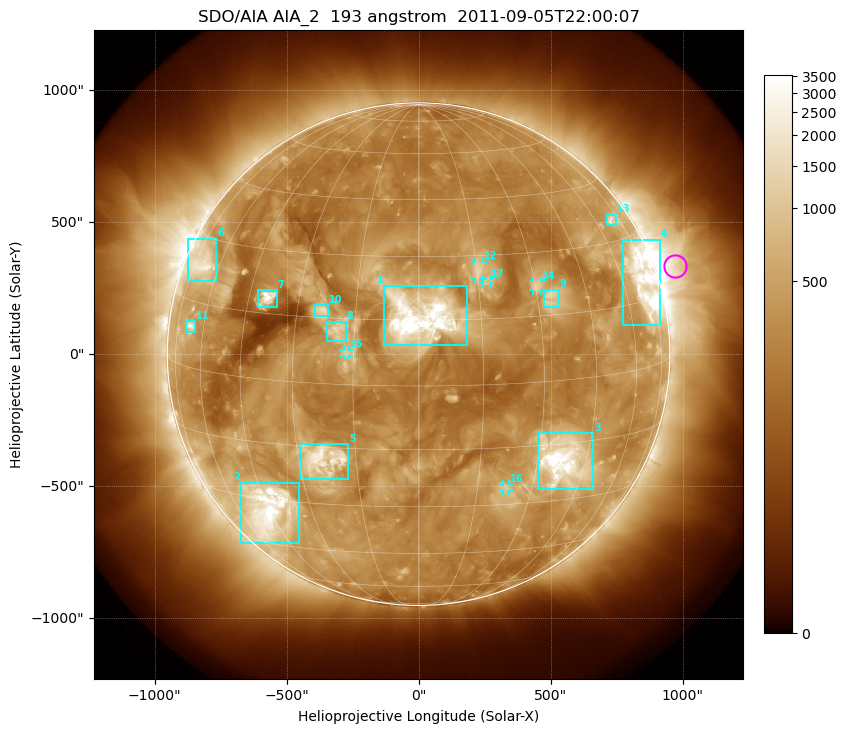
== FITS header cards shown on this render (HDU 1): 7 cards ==
TELESCOP= 'SDO/AIA'
INSTRUME= 'AIA_2'
WAVELNTH=                  193
WAVEUNIT= 'angstrom'
DATE-OBS= '2011-09-05T22:00:07.84'
CTYPE1  = 'HPLN-TAN'
CTYPE2  = 'HPLT-TAN'

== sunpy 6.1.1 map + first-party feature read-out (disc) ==
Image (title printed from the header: SDO/AIA AIA_2  193 angstrom  2011-09-05T22:00:07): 1024 x 1024 px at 2.4 arcsec/px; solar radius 952 arcsec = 397 px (full disc in frame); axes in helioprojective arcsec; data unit not stated in the header (colour bar unlabelled)
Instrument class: DISC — disc imager (sunpy class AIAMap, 193 A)
Bright regions (active regions / flare kernels): reference = the median radial profile (limb darkening/brightening removed); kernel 9 px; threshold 5 sigma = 628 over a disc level ~292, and >= 1.15x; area >= 12 px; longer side >= 10 px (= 24 arcsec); searched inside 0.97 R_sun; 17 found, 17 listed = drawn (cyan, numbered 1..; 5 of them under ~33 arcsec drawn as corner ticks so the feature stays visible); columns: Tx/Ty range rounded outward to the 5 arcsec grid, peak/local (2 s.f.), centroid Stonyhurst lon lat
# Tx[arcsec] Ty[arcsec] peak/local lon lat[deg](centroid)
1 -130..185 30..260 20 +1 +16
2 -675..-450 -715..-485 15 -46 -33
3 450..665 -510..-300 17 +37 -19
4 775..915 110..435 13 +70 +19
5 -450..-265 -475..-340 8.2 -23 -18
6 -875..-765 275..440 7.2 -70 +24
7 -610..-535 180..245 11 -39 +19
8 -345..-275 50..125 4.7 -19 +12
9 475..530 180..245 4.3 +34 +19
10 -395..-340 145..185 5.4 -23 +17
11 -880..-845 85..125 6.4 -66 +9
12 210..245 285..350 4.2 +15 +26
13 715..750 490..530 4.7 +70 +35
14 435..465 240..275 3.9 +30 +22
15 -285..-265 -10..20 3.3 -17 +7
16 320..340 -520..-495 3.4 +23 -25
17 245..270 265..285 3.5 +17 +24
Off-limb structures (1.02-1.3 R_sun): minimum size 162 px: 7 found; the strongest spans PA ~260..310 deg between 1.02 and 1.3 R_sun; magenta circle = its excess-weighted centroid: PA ~290 deg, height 1.08 R_sun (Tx ~975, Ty ~330 arcsec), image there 3.8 x the reference